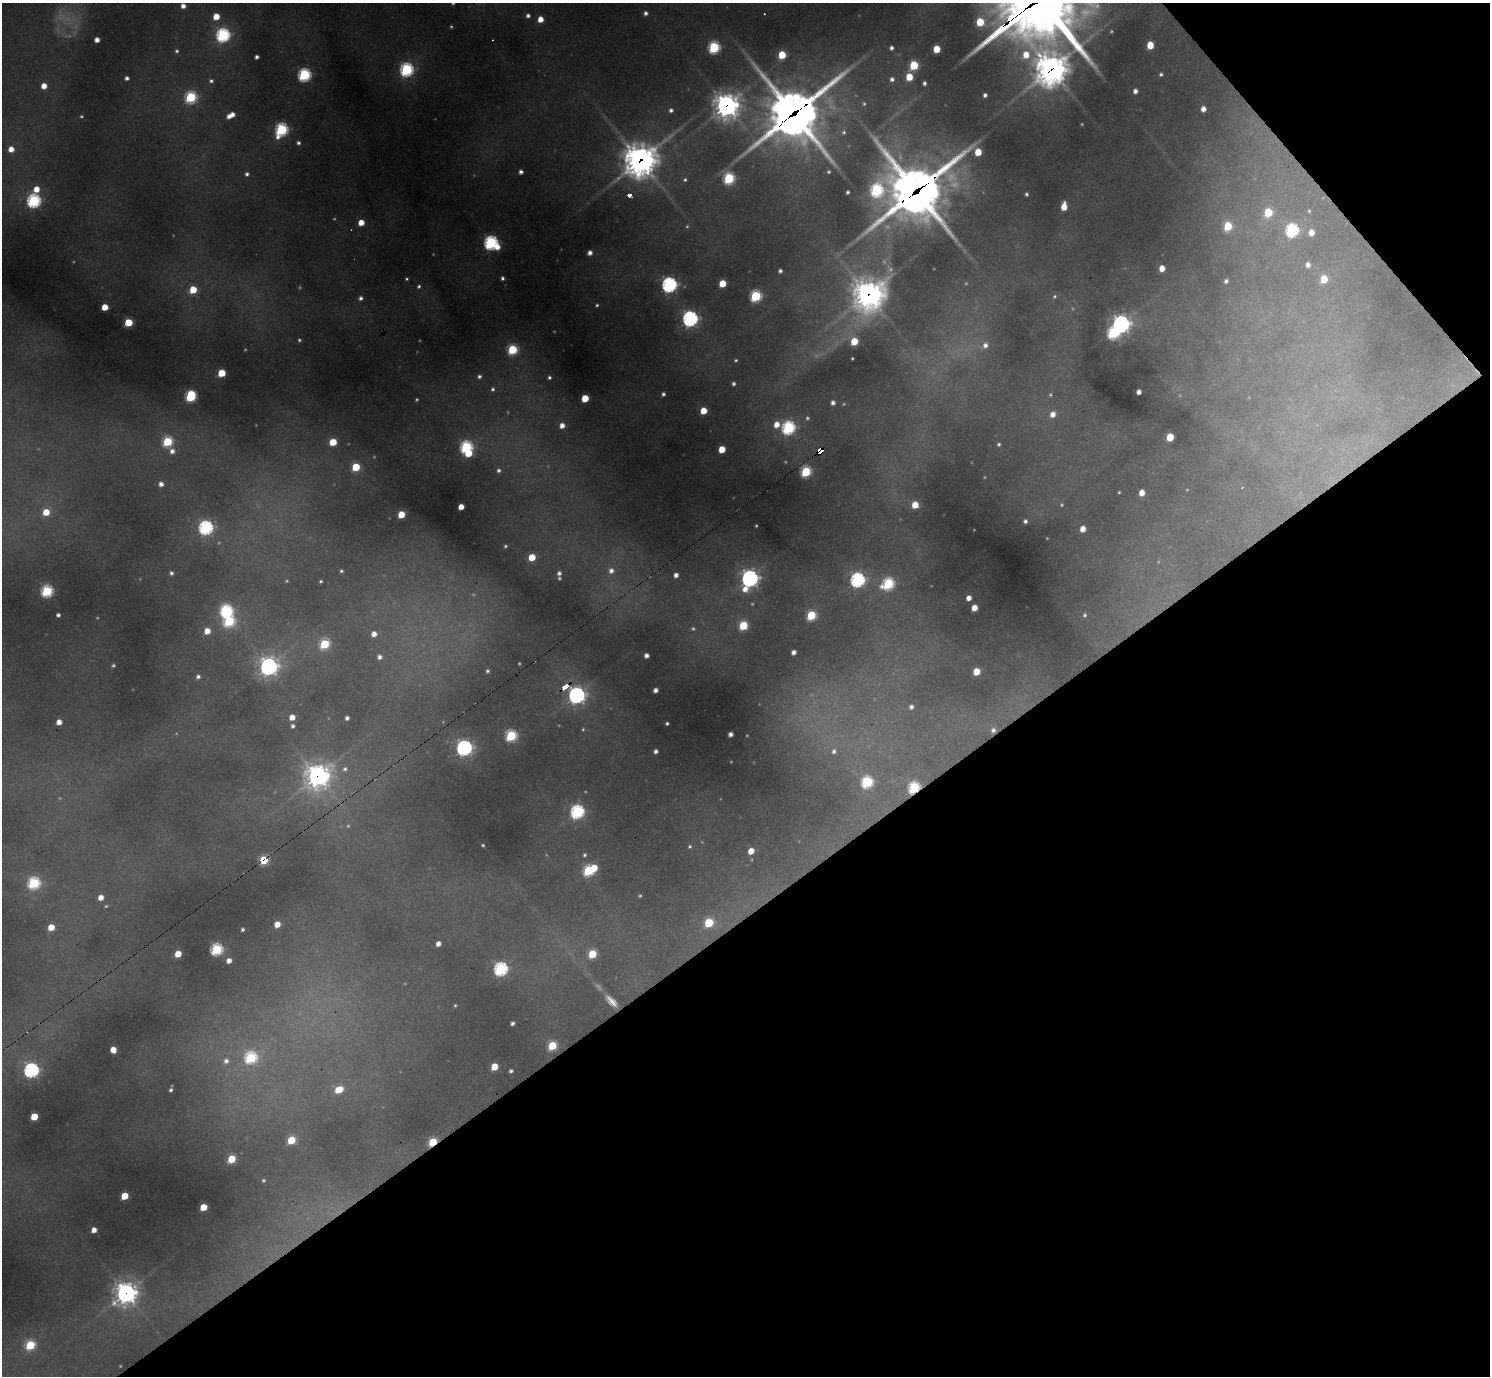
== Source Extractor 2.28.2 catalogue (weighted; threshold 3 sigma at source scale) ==
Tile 12 of 4 x 4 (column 4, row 3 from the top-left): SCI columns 4463-5950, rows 1670-3043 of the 5951 x 5947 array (HDU 1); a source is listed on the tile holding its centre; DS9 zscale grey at full resolution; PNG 1492 x 1378 px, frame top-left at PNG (2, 3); no overlay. Shown black and unused: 37% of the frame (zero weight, under 2 of 3 exposures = <1% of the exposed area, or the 3 px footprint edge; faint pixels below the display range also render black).
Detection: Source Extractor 2.28.2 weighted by HDU 2 'WHT'; one run over the whole footprint, this tile lists its part. Background 0.385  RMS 0.013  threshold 0.0569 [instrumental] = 3 sigma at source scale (4.5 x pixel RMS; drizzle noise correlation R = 1.50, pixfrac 1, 0.05/0.05 arcsec/px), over >= 5 px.
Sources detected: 273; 40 too faint to see at this stretch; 1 inside a brighter object's white glare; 4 cosmic-ray / hot-pixel residue — not listed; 2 inside a brighter listed object's ellipse — not listed separately; the other 226 listed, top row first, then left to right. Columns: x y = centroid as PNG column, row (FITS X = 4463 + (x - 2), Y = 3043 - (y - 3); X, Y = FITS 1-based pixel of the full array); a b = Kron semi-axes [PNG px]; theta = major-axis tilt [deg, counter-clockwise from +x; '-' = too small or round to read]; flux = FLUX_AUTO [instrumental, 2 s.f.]
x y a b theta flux
453 3 3 3 - 2.4
183 6 5 5 - 11
646 13 4 4 - 5.4
216 16 5 5 - 34
528 16 4 4 - 5.1
540 19 5 5 - 19
980 22 6 6 - 63
451 27 3 3 - 2
223 35 7 6 - 360
97 40 4 4 - 12
1150 45 5 5 - 43
714 47 6 6 - 210
891 48 5 4 - 5.9
937 49 5 5 - 47
176 51 6 5 - 4.1
782 55 5 5 - 62
257 57 4 4 - 6
914 65 6 5 - 97
1051 69 13 12 - 2500
407 70 7 6 - 320
1161 74 4 4 - 3.4
304 75 6 6 - 290
909 77 5 5 - 40
127 78 4 4 - 5.9
892 79 5 5 - 5.9
211 81 6 6 - 5
924 83 4 4 - 4.6
44 86 5 5 - 19
1135 91 5 4 - 8.3
985 95 4 4 - 5.1
191 97 7 6 - 180
864 104 5 4 - 2.3
727 106 10 10 - 1400
1203 109 5 4 - 12
671 110 6 5 - 5.5
793 114 28 22 39 6600
81 116 4 4 - 2
229 116 6 5 - 11
281 129 7 6 - 290
844 132 7 6 - 4
298 143 4 4 - 4.6
11 149 5 5 - 18
640 160 15 13 40 2600
521 172 4 4 - 7.2
829 172 5 5 - 2.9
247 174 5 5 - 4.9
729 178 6 6 - 190
685 179 5 5 - 3.2
36 189 6 5 - 23
876 190 8 7 - 250
917 191 36 22 33 7400
848 192 4 3 - 3.7
1026 194 4 3 - 3.1
630 195 4 3 - 69
34 201 6 6 - 340
1064 207 6 5 - 31
1309 211 5 4 - 2.2
1268 212 6 5 - 72
361 223 5 5 - 23
1228 226 6 5 - 71
1292 230 7 6 - 290
1311 232 5 5 - 20
491 243 6 6 - 390
497 247 6 5 - 17
590 253 5 4 - 9.7
1308 265 6 5 - 8.7
1162 268 5 4 - 21
780 271 4 4 - 5.1
502 278 4 3 - 3.8
407 279 3 3 - 2.2
1324 279 6 5 - 47
1226 281 4 4 - 4.5
722 283 5 5 - 45
669 285 7 7 - 460
419 286 5 5 - 3.2
193 290 5 5 - 51
868 294 15 13 61 1800
755 296 6 6 - 180
1055 296 6 5 - 3
361 298 5 5 - 5.7
597 305 3 3 - 2.3
105 307 5 5 - 34
690 319 7 7 - 510
128 322 5 5 - 81
1121 324 7 7 - 810
299 340 4 4 - 2.6
854 341 5 5 - 55
985 345 8 7 - 11
512 350 6 6 - 140
852 358 3 2 - 1.5
221 373 5 5 - 64
479 376 6 6 - 5.7
549 377 5 4 - 3.8
734 384 4 4 - 4.5
493 389 6 5 - 4.5
1139 392 4 4 - 9.7
663 394 4 4 - 4.3
191 396 7 5 73 190
585 398 5 5 - 51
833 403 4 4 - 7.1
703 411 5 5 - 35
1053 414 6 5 - 14
807 418 6 5 - 3.1
777 424 6 6 - 18
562 425 5 5 - 14
788 428 6 6 - 310
1170 437 5 5 - 52
167 441 6 6 - 130
333 442 5 5 - 46
999 444 4 4 - 2.7
466 447 6 6 - 260
722 449 5 5 - 37
172 451 7 6 - 9.8
820 451 6 4 38 70
468 453 5 4 - 42
356 467 5 5 - 75
499 470 5 4 - 4.3
806 472 6 5 - 150
161 484 5 5 - 10
1119 492 3 3 - 1.6
1142 493 5 4 - 21
915 505 5 5 - 37
1062 505 5 4 - 2.1
461 507 5 4 - 22
46 512 5 5 - 39
401 514 5 5 - 49
1025 521 4 4 - 5.3
756 526 3 2 - 1.4
206 528 7 6 - 420
1083 529 5 4 - 18
505 546 5 4 - 2.6
532 557 5 5 - 44
341 571 4 3 - 2.9
611 571 8 7 - 10
171 573 5 5 - 4.8
559 573 6 5 - 6
676 575 4 4 - 9.7
750 578 8 7 - 680
857 580 7 6 - 430
321 581 3 3 - 2.3
888 584 7 6 - 200
745 589 8 7 - 18
47 591 6 6 - 190
969 598 5 4 - 12
974 608 5 4 - 23
226 611 7 6 - 290
58 615 4 3 - 6.1
811 615 6 5 - 110
1085 615 6 5 - 3.9
229 621 7 6 - 170
743 625 6 5 - 93
693 628 6 6 - 3.6
207 631 5 5 - 24
374 634 5 4 - 13
324 644 6 6 - 120
794 652 4 4 - 9.2
646 655 4 4 - 8
379 657 5 5 - 7
519 663 3 3 - 1.7
113 665 3 3 - 2.5
268 666 8 8 - 710
487 671 5 4 - 3.8
976 671 5 5 - 42
198 676 5 5 - 5.7
565 687 8 4 31 39
655 690 4 4 - 8.5
576 695 7 7 - 630
911 707 4 4 - 5.7
292 717 5 4 - 18
347 718 4 4 - 5.8
59 722 5 4 - 16
667 723 4 3 - 2.8
293 726 4 4 - 4.5
993 730 9 8 - 11
730 734 4 4 - 8.3
511 736 6 6 - 180
464 748 7 7 - 530
656 751 4 4 - 6.1
834 751 6 5 - 5.6
345 769 7 6 - 5.6
318 776 11 10 - 1100
867 782 6 6 - 210
914 788 6 5 - 210
577 812 7 6 - 360
483 845 3 3 - 2
690 846 6 6 - 3.3
751 851 5 4 - 26
584 855 5 5 - 3.5
264 860 6 5 - 60
594 868 5 4 - 36
588 870 6 6 - 150
34 883 6 6 - 220
640 896 4 3 - 1.9
101 897 5 4 - 16
709 923 6 6 - 85
277 924 5 5 - 22
51 927 5 5 - 34
243 929 4 3 - 3.9
438 944 4 4 - 12
216 949 6 5 - 240
178 954 5 5 - 35
592 954 5 5 - 78
229 961 4 4 - 13
501 969 6 6 - 350
611 1001 17 7 -45 17
455 1005 4 3 - 1.8
512 1023 4 4 - 5.3
552 1046 6 5 - 90
113 1050 5 5 - 23
251 1057 6 6 - 220
226 1061 7 6 - 7.8
494 1067 5 5 - 43
31 1070 7 6 - 420
511 1071 4 4 - 3.9
339 1089 7 5 22 43
171 1090 4 3 - 3.7
34 1117 5 5 - 56
291 1140 5 5 - 77
433 1142 6 4 41 93
231 1159 5 5 - 77
263 1180 3 3 - 2.3
125 1196 5 5 - 52
203 1207 5 5 - 50
94 1230 5 4 - 15
126 1293 10 9 - 1100
30 1345 6 6 - 120
Overlapping masked pixels (flux is a lower limit): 15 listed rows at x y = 1051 69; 727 106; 793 114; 640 160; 917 191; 868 294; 820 451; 806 472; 565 687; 993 730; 318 776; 914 788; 264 860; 433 1142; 126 1293
Isophote crosses this tile's border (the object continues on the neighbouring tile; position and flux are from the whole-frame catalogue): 1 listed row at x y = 453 3